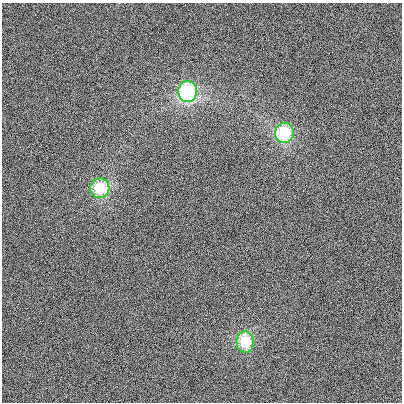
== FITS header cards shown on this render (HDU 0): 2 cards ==
NAXIS1  =                  400
NAXIS2  =                  400

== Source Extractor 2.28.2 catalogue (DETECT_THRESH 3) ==
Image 400 x 400 px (HDU 0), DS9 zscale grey, 1 PNG px = 1 image px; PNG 404 x 404 px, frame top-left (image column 1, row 400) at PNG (2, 3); each listed source drawn as its Kron ellipse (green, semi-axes under 4 px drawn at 4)
Background 45.2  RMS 960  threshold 2880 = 3 sigma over >= 5 px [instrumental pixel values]
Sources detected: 4; all 4 listed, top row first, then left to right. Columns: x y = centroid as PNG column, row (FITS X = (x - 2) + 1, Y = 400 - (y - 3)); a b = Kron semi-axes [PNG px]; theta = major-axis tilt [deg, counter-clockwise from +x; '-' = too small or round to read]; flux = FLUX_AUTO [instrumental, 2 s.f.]
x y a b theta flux
188 92 10 9 - 7.9e+06
284 133 10 9 - 4.5e+06
100 188 10 9 - 3.4e+06
245 342 10 8 -88 3.4e+06